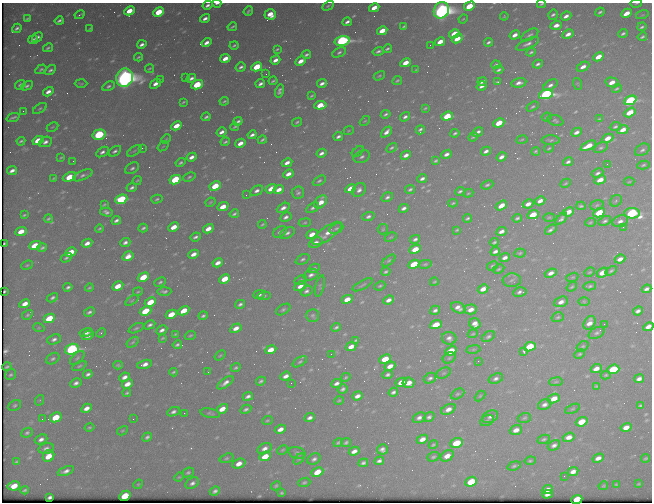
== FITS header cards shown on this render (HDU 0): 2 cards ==
NAXIS1  =                  650 / Width of table row in bytes
NAXIS2  =                  500 / Number of rows in table

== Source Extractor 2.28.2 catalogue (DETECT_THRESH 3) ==
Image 650 x 500 px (HDU 0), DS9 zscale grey, 1 PNG px = 1 image px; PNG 654 x 504 px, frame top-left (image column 1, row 500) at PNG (2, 3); each listed source drawn as its Kron ellipse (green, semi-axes under 4 px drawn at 4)
Background 461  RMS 2.4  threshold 7.14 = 3 sigma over >= 5 px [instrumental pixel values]
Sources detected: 584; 1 with non-positive FLUX_AUTO (blend fragments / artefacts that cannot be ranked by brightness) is neither listed nor drawn; of the other 583, the 500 brightest by FLUX_AUTO listed and drawn (83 fainter detections omitted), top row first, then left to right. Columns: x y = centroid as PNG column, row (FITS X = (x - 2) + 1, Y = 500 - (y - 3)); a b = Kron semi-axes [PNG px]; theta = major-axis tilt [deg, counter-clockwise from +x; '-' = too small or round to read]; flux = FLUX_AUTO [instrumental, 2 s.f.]
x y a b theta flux
217 3 4 2 - 390
636 3 5 3 - 160
541 4 4 3 - 220
207 5 5 3 - 520
328 6 6 2 30 240
469 6 6 4 29 5100
374 8 5 3 - 1800
441 10 8 7 - 120000
129 11 5 4 - 2800
248 11 5 2 - 260
159 12 5 4 - 6200
600 12 5 3 - 300
626 13 6 4 27 2200
270 14 5 5 - 2300
80 15 5 2 - 290
553 15 5 5 - 460
642 15 6 4 17 230
504 16 4 3 - 160
566 16 5 3 - 840
205 18 5 3 - 700
27 19 4 2 - 190
463 19 5 3 - 170
59 21 4 3 - 350
347 22 5 3 - 540
556 25 6 4 18 970
404 26 4 3 - 220
232 27 5 2 - 250
642 27 5 3 - 330
17 28 5 3 - 380
90 28 3 2 - 160
382 31 5 4 - 3000
623 33 5 3 - 340
454 34 5 4 - 3900
568 34 6 4 27 1100
515 35 5 3 - 1100
530 35 9 5 31 440
37 37 6 3 38 540
642 37 5 3 - 310
457 39 6 4 30 3000
33 40 5 3 - 440
342 41 7 4 15 43000
440 42 5 3 - 2000
488 42 4 3 - 360
206 43 5 3 - 900
142 44 5 3 - 560
527 44 12 4 25 700
234 45 5 3 - 260
430 45 2 2 - 210
48 48 5 3 - 290
277 49 4 2 - 200
387 49 4 3 - 300
378 51 6 3 16 420
339 52 7 4 28 380
531 52 5 3 - 280
306 55 5 3 - 380
138 57 4 2 - 210
598 57 6 4 28 2300
225 58 5 3 - 1600
275 60 5 3 - 970
301 61 5 3 - 1600
406 63 5 4 - 2100
538 64 5 3 - 430
496 65 4 3 - 280
241 67 5 3 - 450
257 67 5 4 - 6700
583 67 7 4 29 1100
41 69 6 4 33 300
149 69 4 3 - 170
50 70 6 4 34 380
416 70 3 3 - 170
499 70 5 3 - 320
266 74 3 2 - 300
379 76 6 4 29 220
125 78 9 8 - 140000
185 78 2 2 - 220
191 78 5 3 - 560
160 80 2 2 - 200
273 81 4 3 - 220
397 81 5 3 - 230
482 82 5 3 - 520
497 82 3 2 - 180
81 83 6 3 -1 180
322 83 5 3 - 640
519 83 7 4 11 830
612 83 7 4 -12 1600
155 84 6 3 36 940
260 84 5 3 - 520
578 84 6 3 -71 180
20 85 6 4 36 430
197 85 6 4 26 6900
550 85 8 4 35 650
27 86 6 4 26 390
109 86 6 4 27 350
482 86 5 3 - 580
617 89 5 3 - 230
279 91 6 4 74 460
48 92 6 4 32 960
546 94 7 4 16 41000
312 96 4 2 - 200
630 100 6 4 24 25000
224 101 5 3 - 210
183 102 4 2 - 200
320 105 6 4 9 3500
533 107 6 4 31 320
40 108 8 4 33 280
425 108 4 2 - 190
23 111 3 2 - 170
630 112 6 4 31 3800
386 114 5 3 - 330
447 116 6 4 18 4800
13 117 7 3 20 360
206 117 4 3 - 320
405 117 5 4 - 470
547 117 5 3 - 190
599 119 3 2 - 170
238 121 4 3 - 380
365 121 6 3 43 180
555 121 8 5 -21 310
297 122 5 3 - 240
499 123 6 4 26 4000
177 126 5 4 - 2400
52 127 6 4 26 200
235 127 4 2 - 200
615 127 6 4 24 290
349 130 5 3 - 160
420 130 5 3 - 390
623 130 6 4 26 1500
222 132 5 3 - 730
386 132 6 4 44 860
478 132 6 3 31 530
576 132 6 4 26 750
455 133 4 3 - 270
99 135 6 5 - 19000
252 135 4 3 - 510
338 136 5 3 - 470
473 137 5 3 - 220
608 138 6 4 24 1700
166 139 5 4 - 180
38 140 6 4 29 4000
262 140 4 3 - 250
522 140 5 3 - 180
551 140 9 4 0 340
21 141 4 3 - 290
45 142 7 5 24 650
225 142 4 3 - 270
240 143 5 3 - 1200
163 146 6 3 36 170
588 146 8 4 27 2500
142 148 2 2 - 970
392 148 6 4 31 300
549 148 5 3 - 190
601 148 7 5 28 330
642 150 8 5 32 470
115 151 7 4 33 440
134 151 8 4 35 270
358 151 7 4 40 230
486 151 5 3 - 600
536 151 4 4 - 280
102 152 7 4 32 570
321 153 5 3 - 620
447 154 5 3 - 710
406 155 5 3 - 850
192 157 5 3 - 910
362 157 8 5 25 490
501 157 5 4 - 810
61 158 4 2 - 190
73 161 2 2 - 210
436 161 4 3 - 250
568 162 5 3 - 470
180 163 5 3 - 310
287 163 5 3 - 900
607 164 2 2 - 370
643 165 6 4 12 240
132 168 7 5 32 460
12 170 5 3 - 710
598 173 6 4 26 460
288 174 5 3 - 1100
83 175 10 4 24 540
69 177 7 4 22 4400
189 177 6 4 22 280
54 178 4 2 - 180
422 178 5 3 - 550
137 180 5 3 - 180
175 180 6 4 28 13000
600 180 6 4 26 1700
319 181 7 4 31 340
629 182 5 3 - 160
566 183 6 3 27 190
487 185 6 4 22 330
215 186 6 4 27 4500
132 188 5 3 - 430
271 189 6 4 33 1900
351 189 6 4 27 3200
410 189 5 3 - 320
279 190 5 4 - 1200
359 190 7 6 - 810
257 191 7 4 28 600
460 191 4 3 - 320
298 193 6 6 - 380
468 193 5 4 - 190
246 195 2 2 - 200
387 197 6 4 34 440
121 199 6 4 23 14000
157 199 6 4 15 240
540 201 5 4 - 910
616 201 6 5 - 300
211 202 5 3 - 180
321 202 7 5 49 2300
453 203 4 3 - 200
104 204 4 3 - 180
528 204 5 3 - 1100
597 205 7 5 19 270
501 206 6 4 33 1800
581 206 4 3 - 260
223 207 6 4 24 2200
283 208 7 4 29 810
313 208 7 4 32 440
404 208 5 3 - 590
106 212 6 4 -14 550
568 212 5 4 - 1900
599 213 6 4 28 5700
632 213 8 5 -1 23000
234 214 4 3 - 320
24 215 4 2 - 180
533 215 6 4 26 3700
368 216 6 4 19 480
286 217 6 4 27 570
549 217 5 3 - 190
468 218 4 3 - 300
517 218 5 3 - 320
48 219 4 3 - 230
561 219 7 4 47 440
116 220 5 3 - 480
605 221 7 4 26 370
620 221 8 5 21 740
590 222 5 3 - 200
305 223 6 3 9 190
262 224 4 3 - 210
174 227 5 4 - 2100
623 227 2 2 - 440
99 228 4 3 - 220
143 228 4 3 - 310
336 228 7 4 27 330
208 229 5 4 - 1500
383 229 5 5 - 230
457 230 4 3 - 200
551 230 6 3 36 430
21 231 6 4 23 2300
501 231 5 3 - 820
280 232 7 5 31 560
287 233 8 5 31 540
327 233 17 6 36 1800
312 234 6 4 25 1800
195 237 5 3 - 410
391 237 6 3 27 180
415 239 5 4 - 460
125 242 5 4 - 570
494 242 4 3 - 270
4 243 3 2 - 200
87 243 5 4 - 980
315 243 7 5 25 940
35 245 6 4 24 4800
42 248 4 4 - 320
415 249 6 4 25 2700
495 251 5 3 - 600
71 252 6 4 28 3300
520 253 5 4 - 230
194 254 5 3 - 1200
128 256 6 4 33 1400
66 258 6 4 30 290
505 258 5 4 - 740
302 259 7 4 26 390
620 259 5 3 - 980
389 261 8 4 40 290
218 263 5 4 - 1000
414 264 6 4 25 5900
425 264 6 4 13 220
27 265 6 3 22 210
492 266 6 4 28 270
314 268 6 4 27 350
498 269 6 4 27 240
611 271 6 4 32 280
386 272 5 3 - 290
590 272 5 3 - 180
551 273 6 4 22 950
602 273 6 4 36 2500
311 275 8 5 22 650
143 277 6 4 29 5500
572 277 6 4 19 190
225 279 6 4 27 3700
301 280 6 4 27 270
512 280 9 6 5 450
160 282 6 4 25 300
434 282 4 3 - 180
363 285 11 3 28 260
118 286 6 4 28 2400
300 286 6 4 26 1400
320 286 11 4 76 300
380 286 5 3 - 200
590 286 6 3 11 300
68 287 4 3 - 390
572 287 6 3 35 220
89 288 4 3 - 230
483 289 5 4 - 1400
646 289 5 3 - 520
5 291 3 2 - 270
164 291 7 4 2 440
306 291 6 5 - 500
138 292 5 3 - 180
520 292 7 4 11 520
259 295 6 4 24 620
264 296 6 4 9 280
52 298 6 4 29 390
347 299 6 4 25 2100
389 300 6 4 23 870
132 301 7 4 33 210
584 301 6 4 -2 190
150 302 6 4 28 4000
561 302 7 5 23 960
25 304 6 4 27 1500
240 304 5 4 - 410
458 308 7 5 -27 950
470 309 6 5 - 1300
283 310 8 4 32 340
435 310 5 4 - 480
145 311 6 4 27 6200
184 311 6 4 29 2800
638 311 5 3 - 570
89 312 6 3 28 410
171 314 6 4 28 3200
27 315 6 4 31 280
313 315 6 6 - 340
203 316 4 3 - 340
558 317 6 4 17 280
49 318 6 4 26 6300
589 323 7 5 57 1300
475 324 6 5 - 1200
604 324 2 2 - 460
150 325 6 4 29 430
436 325 6 4 21 3900
336 327 5 3 - 320
648 327 5 4 - 1200
39 328 6 4 -17 190
136 328 8 4 24 310
236 328 6 4 30 1200
162 330 6 4 29 650
86 332 7 4 13 770
101 333 5 4 - 200
597 333 8 5 28 400
175 334 4 3 - 170
473 334 5 4 - 210
88 335 6 4 26 700
190 335 6 4 22 230
488 337 7 4 32 340
163 338 4 2 - 190
449 338 7 6 - 660
54 339 7 5 21 560
356 340 4 3 - 230
133 342 7 3 36 250
177 345 5 3 - 330
583 346 6 4 37 230
351 347 5 4 - 1300
530 347 6 4 24 6000
72 349 7 5 21 33000
473 349 7 3 9 210
271 350 6 4 24 1900
451 351 6 4 24 4100
524 351 4 3 - 240
331 354 2 2 - 360
580 354 6 4 26 250
220 355 6 4 39 190
77 358 9 5 41 350
449 358 7 5 30 300
53 359 7 5 32 400
385 359 6 4 25 4000
478 361 2 2 - 340
300 362 8 4 31 270
144 364 7 3 15 1000
118 365 5 3 - 240
79 366 8 4 25 280
390 366 5 4 - 1500
7 367 4 3 - 260
236 368 5 4 - 290
596 369 5 4 - 1300
613 369 6 4 21 9500
173 372 4 2 - 230
208 372 3 2 - 170
444 373 7 5 26 270
88 374 5 3 - 490
11 375 6 5 - 320
388 375 5 3 - 410
606 375 5 4 - 200
286 376 5 4 - 860
125 377 5 4 - 780
346 377 5 4 - 200
430 378 6 5 - 440
496 379 7 5 20 550
639 379 5 4 - 760
261 381 5 3 - 360
401 382 6 4 27 2000
556 382 7 3 9 210
76 383 6 4 27 560
225 383 9 4 36 860
291 383 2 2 - 170
336 383 6 4 24 620
408 383 6 5 - 1800
127 384 6 4 29 1500
596 386 4 3 - 190
343 389 5 4 - 430
393 392 5 3 - 460
127 393 4 2 - 250
457 394 7 5 27 360
248 396 5 3 - 550
357 396 5 4 - 920
480 396 6 3 45 200
554 398 6 4 22 2000
40 400 5 3 - 170
339 400 5 3 - 170
15 405 7 5 33 330
544 405 7 5 28 680
640 406 4 3 - 270
86 408 5 4 - 1100
222 409 6 4 30 1900
246 409 6 3 28 390
448 409 8 5 27 1200
572 409 8 4 26 210
173 412 7 4 23 500
184 413 3 2 - 200
210 413 10 4 -11 340
56 417 6 4 28 4700
429 417 6 4 34 460
490 417 8 6 26 610
310 418 5 3 - 610
419 418 7 5 26 640
524 418 7 5 18 260
42 419 2 2 - 310
133 419 2 2 - 260
267 420 5 3 - 200
487 421 7 5 27 350
582 422 6 4 21 3600
89 427 5 4 - 220
626 427 6 4 15 1400
280 429 6 4 27 1100
516 430 6 5 - 1300
122 431 6 3 30 180
27 433 6 4 24 350
147 437 5 4 - 410
569 437 6 4 19 1300
41 439 6 4 21 740
422 439 6 4 25 1300
544 439 6 4 23 290
346 442 5 4 - 300
338 443 5 3 - 230
456 443 6 4 21 5500
433 445 5 4 - 230
554 445 6 4 28 640
46 448 8 5 13 610
265 449 7 5 29 880
382 449 5 5 - 670
283 450 6 4 27 190
354 451 5 4 - 980
297 453 8 6 -17 410
49 456 6 5 - 2700
265 456 6 4 25 2900
447 456 7 5 30 1600
433 457 6 4 19 290
226 458 7 4 17 290
598 458 6 4 28 1000
646 458 4 3 - 230
299 459 6 4 43 260
314 459 7 5 33 540
379 461 5 4 - 540
530 461 6 4 9 250
16 462 4 3 - 220
363 463 5 4 - 450
239 464 7 4 20 1500
514 466 7 4 17 290
66 471 8 4 22 720
188 472 6 4 24 310
317 472 6 4 27 2900
573 472 5 4 - 1100
564 476 2 2 - 160
179 477 5 3 - 170
304 482 6 4 21 290
471 482 6 4 24 5000
192 483 7 5 32 610
138 484 5 4 - 190
616 484 3 2 - 180
639 484 3 2 - 170
14 486 6 4 12 2600
276 486 5 4 - 260
603 486 5 4 - 210
24 490 4 2 - 210
547 490 6 4 21 1100
215 491 5 4 - 490
281 493 4 3 - 240
547 494 5 4 - 720
125 496 6 4 31 6000
50 497 4 3 - 360
577 499 5 4 - 5500
At the frame edge (FLAGS 8, measured only in part): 9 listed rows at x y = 217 3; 636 3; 541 4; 207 5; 469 6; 441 10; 643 165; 648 327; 577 499
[83 fainter detections neither listed nor drawn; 1 non-positive-flux detection neither listed nor drawn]